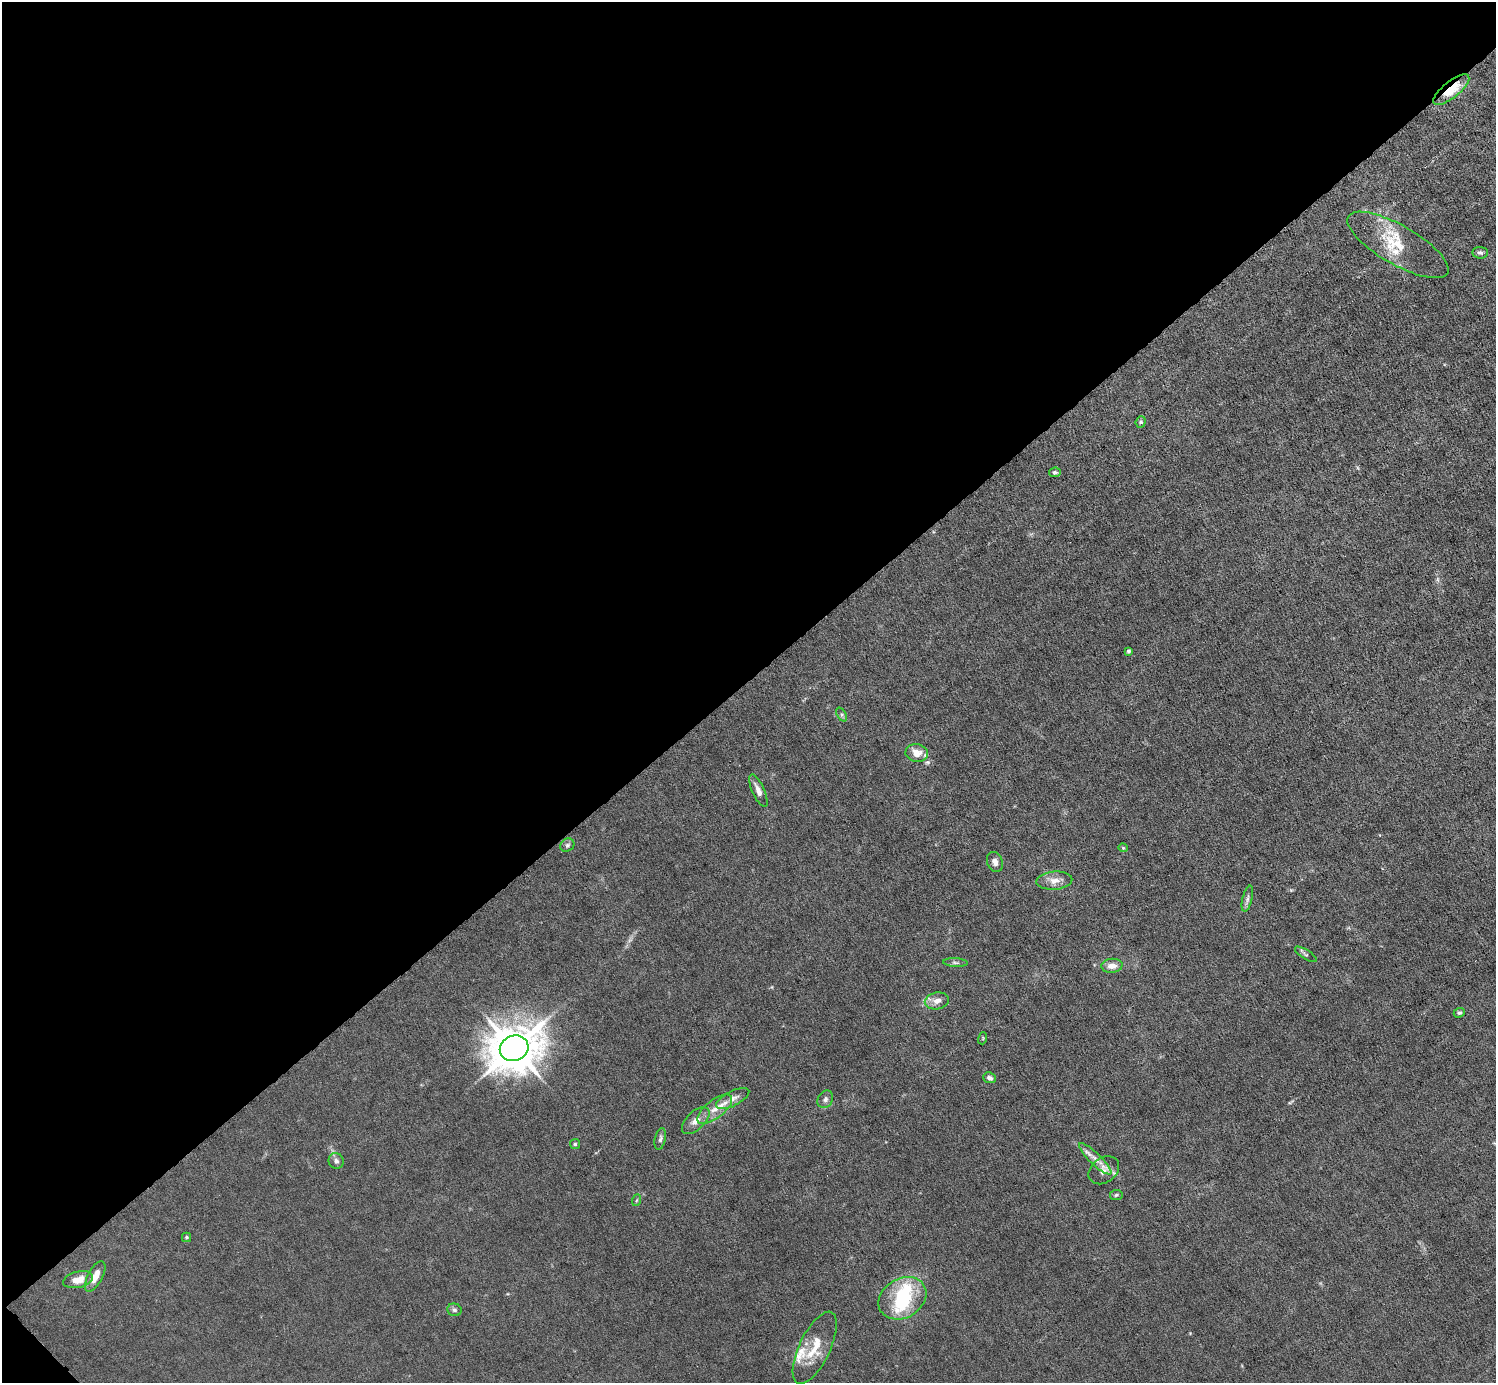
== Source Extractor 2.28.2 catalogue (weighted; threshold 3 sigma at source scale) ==
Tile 5 of 4 x 4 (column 1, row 2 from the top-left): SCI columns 1-1494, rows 3058-4438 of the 5974 x 5972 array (HDU 1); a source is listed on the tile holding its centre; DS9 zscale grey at full resolution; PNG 1498 x 1385 px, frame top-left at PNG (2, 2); each listed source drawn as its Kron ellipse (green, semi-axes under 4 px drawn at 4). Shown black and unused: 49% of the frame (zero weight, under 6 of 12 exposures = <1% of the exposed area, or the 3 px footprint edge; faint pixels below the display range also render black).
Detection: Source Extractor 2.28.2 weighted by HDU 2 'WHT'; one run over the whole footprint, this tile lists its part. Background 0.0142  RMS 0.003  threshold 0.0124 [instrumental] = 3 sigma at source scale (4.09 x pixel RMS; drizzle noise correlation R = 1.36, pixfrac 0.8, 0.05/0.05 arcsec/px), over >= 5 px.
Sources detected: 46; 1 inside a brighter object's white glare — neither listed nor drawn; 6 inside a brighter listed object's ellipse — not listed separately; the other 39 listed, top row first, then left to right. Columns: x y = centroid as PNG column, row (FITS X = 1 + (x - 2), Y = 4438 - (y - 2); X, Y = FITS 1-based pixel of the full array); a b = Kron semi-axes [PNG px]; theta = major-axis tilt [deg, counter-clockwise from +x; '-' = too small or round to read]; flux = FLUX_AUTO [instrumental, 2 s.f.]
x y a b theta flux
1451 90 22 8 39 7.4
1398 245 57 19 -30 11
1480 253 8 5 -4 0.72
1141 422 6 5 - 0.57
1055 472 6 4 8 0.47
1129 651 4 3 - 0.7
842 715 7 4 -59 0.58
917 753 11 9 -9 2.9
758 791 18 6 -66 1.8
567 845 7 6 - 0.64
1123 848 4 4 - 0.27
995 862 10 7 -70 1.4
1054 881 18 9 4 2.5
1247 899 13 5 76 0.96
1306 954 12 4 -32 0.6
955 963 12 4 -4 0.65
1112 966 10 7 6 2.4
937 1001 12 8 12 2
1459 1013 6 4 20 0.54
983 1038 6 3 73 0.28
514 1048 14 12 22 1100
990 1078 6 5 - 0.85
733 1098 18 7 27 2.1
825 1099 9 7 57 0.98
715 1109 21 9 37 3.4
696 1121 17 9 44 2.3
660 1139 11 5 77 0.75
575 1144 5 5 - 0.41
1095 1159 22 5 -44 2.4
336 1161 8 7 - 0.99
1104 1170 17 12 36 2.8
1116 1195 6 5 - 0.47
637 1200 6 4 70 0.37
186 1237 5 4 - 0.39
95 1276 17 7 62 3.2
78 1280 15 8 13 3.5
902 1298 25 19 31 15
454 1310 7 6 - 0.7
815 1348 39 15 64 8.2
Overlapping masked pixels (flux is a lower limit): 1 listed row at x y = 1451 90